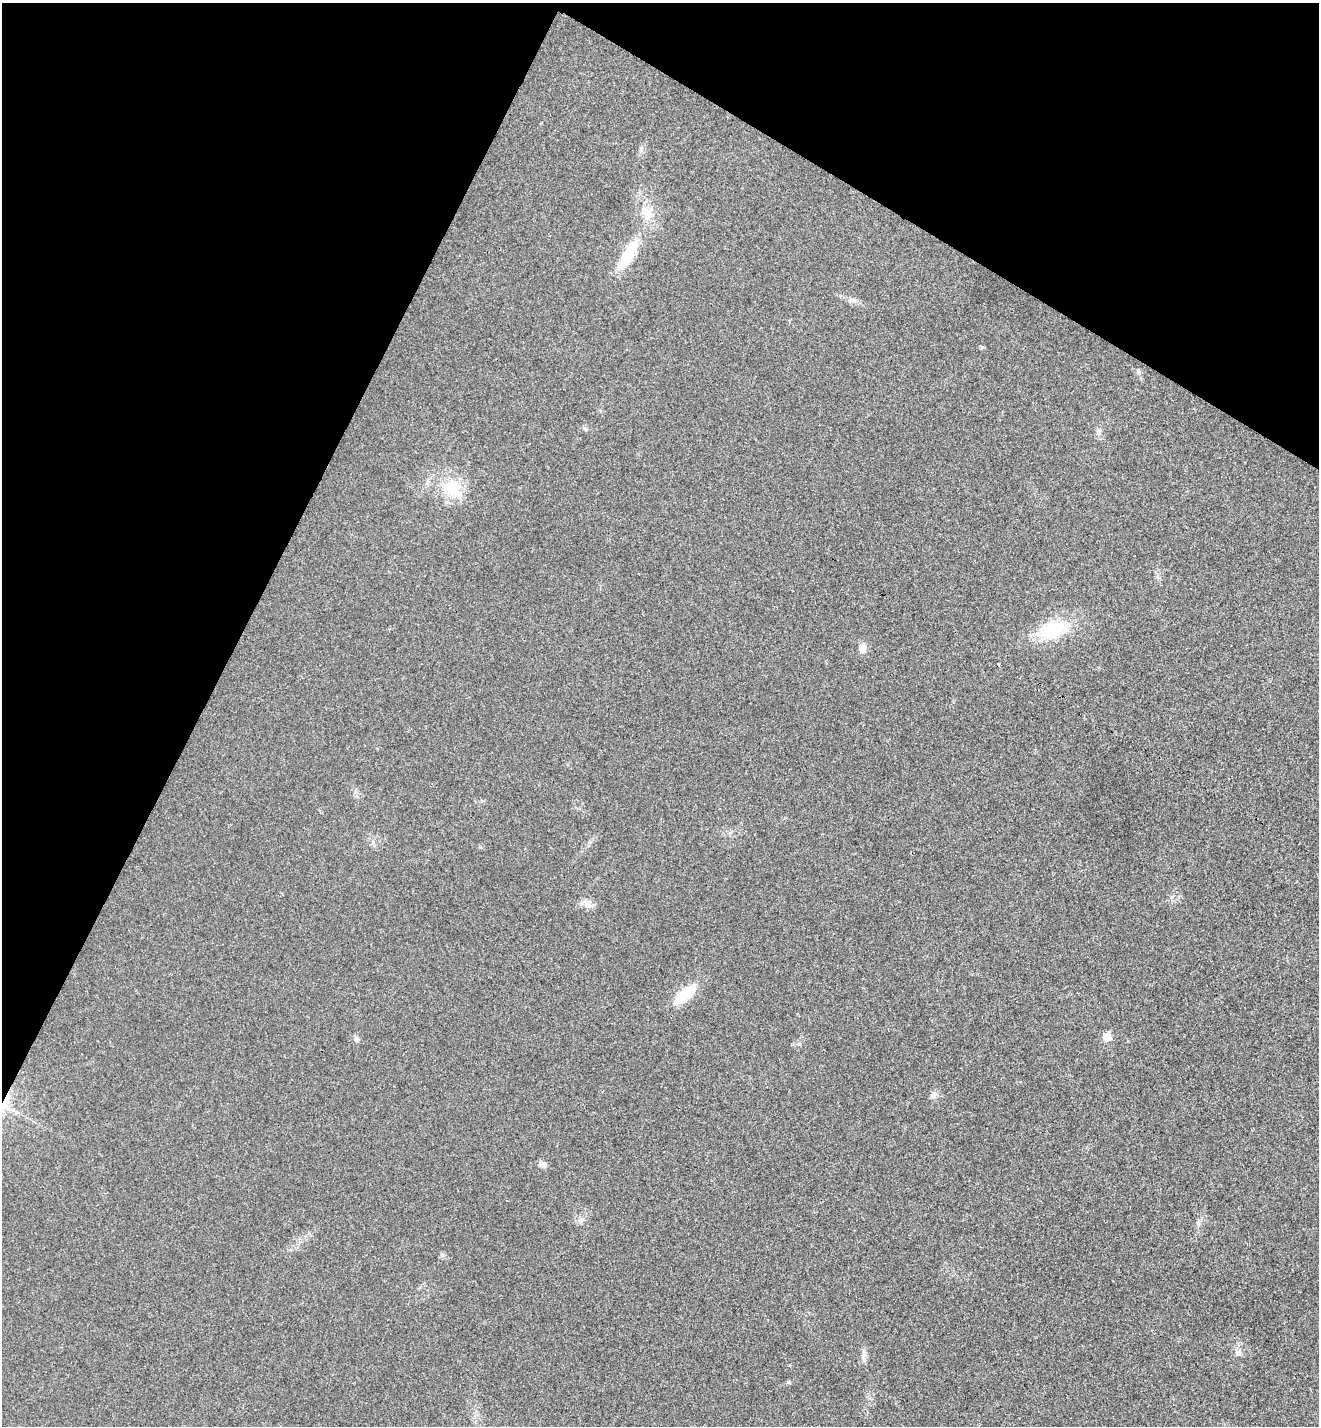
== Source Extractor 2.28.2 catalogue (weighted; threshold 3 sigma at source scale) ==
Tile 2 of 4 x 4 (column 2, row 1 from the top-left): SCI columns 1513-2829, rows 4309-5732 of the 5795 x 5765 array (HDU 1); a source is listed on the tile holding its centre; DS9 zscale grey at full resolution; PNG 1321 x 1428 px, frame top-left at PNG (2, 3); no overlay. Shown black and unused: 26% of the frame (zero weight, under 3 of 4 exposures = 6% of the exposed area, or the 3 px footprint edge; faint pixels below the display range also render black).
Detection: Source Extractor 2.28.2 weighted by HDU 2 'WHT'; one run over the whole footprint, this tile lists its part. Background 0.0216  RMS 0.0064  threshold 0.0287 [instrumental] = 3 sigma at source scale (4.5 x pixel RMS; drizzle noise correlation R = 1.50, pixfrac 1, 0.05/0.05 arcsec/px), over >= 5 px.
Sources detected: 18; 1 cosmic-ray / hot-pixel residue — not listed; the other 17 listed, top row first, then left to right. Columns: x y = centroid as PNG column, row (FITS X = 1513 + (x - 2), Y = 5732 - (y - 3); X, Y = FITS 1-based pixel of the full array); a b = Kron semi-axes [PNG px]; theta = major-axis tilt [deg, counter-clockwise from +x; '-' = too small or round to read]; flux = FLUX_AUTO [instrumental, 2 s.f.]
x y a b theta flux
647 213 19 13 -66 10
628 254 34 11 59 24
1099 431 8 6 74 1.9
453 488 26 20 -62 20
1053 630 41 19 15 31
863 648 10 8 74 4.4
587 904 11 6 -48 3.1
685 994 25 12 39 20
1107 1037 6 5 - 13
356 1039 7 4 71 1.1
934 1095 10 6 90 2.3
5 1104 27 11 71 12
542 1164 9 7 -19 2.8
581 1220 9 8 - 2.5
442 1255 6 5 - 1.2
1238 1352 8 7 - 2.5
864 1359 13 4 -75 2.2
Overlapping masked pixels (flux is a lower limit): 1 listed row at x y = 5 1104
Isophote crosses this tile's border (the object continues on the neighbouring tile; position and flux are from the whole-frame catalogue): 1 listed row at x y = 5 1104
Unlisted compact peaks at least as high as the median listed source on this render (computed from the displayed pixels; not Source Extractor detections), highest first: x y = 788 1382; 982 347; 1138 370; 799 1044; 641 149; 586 429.